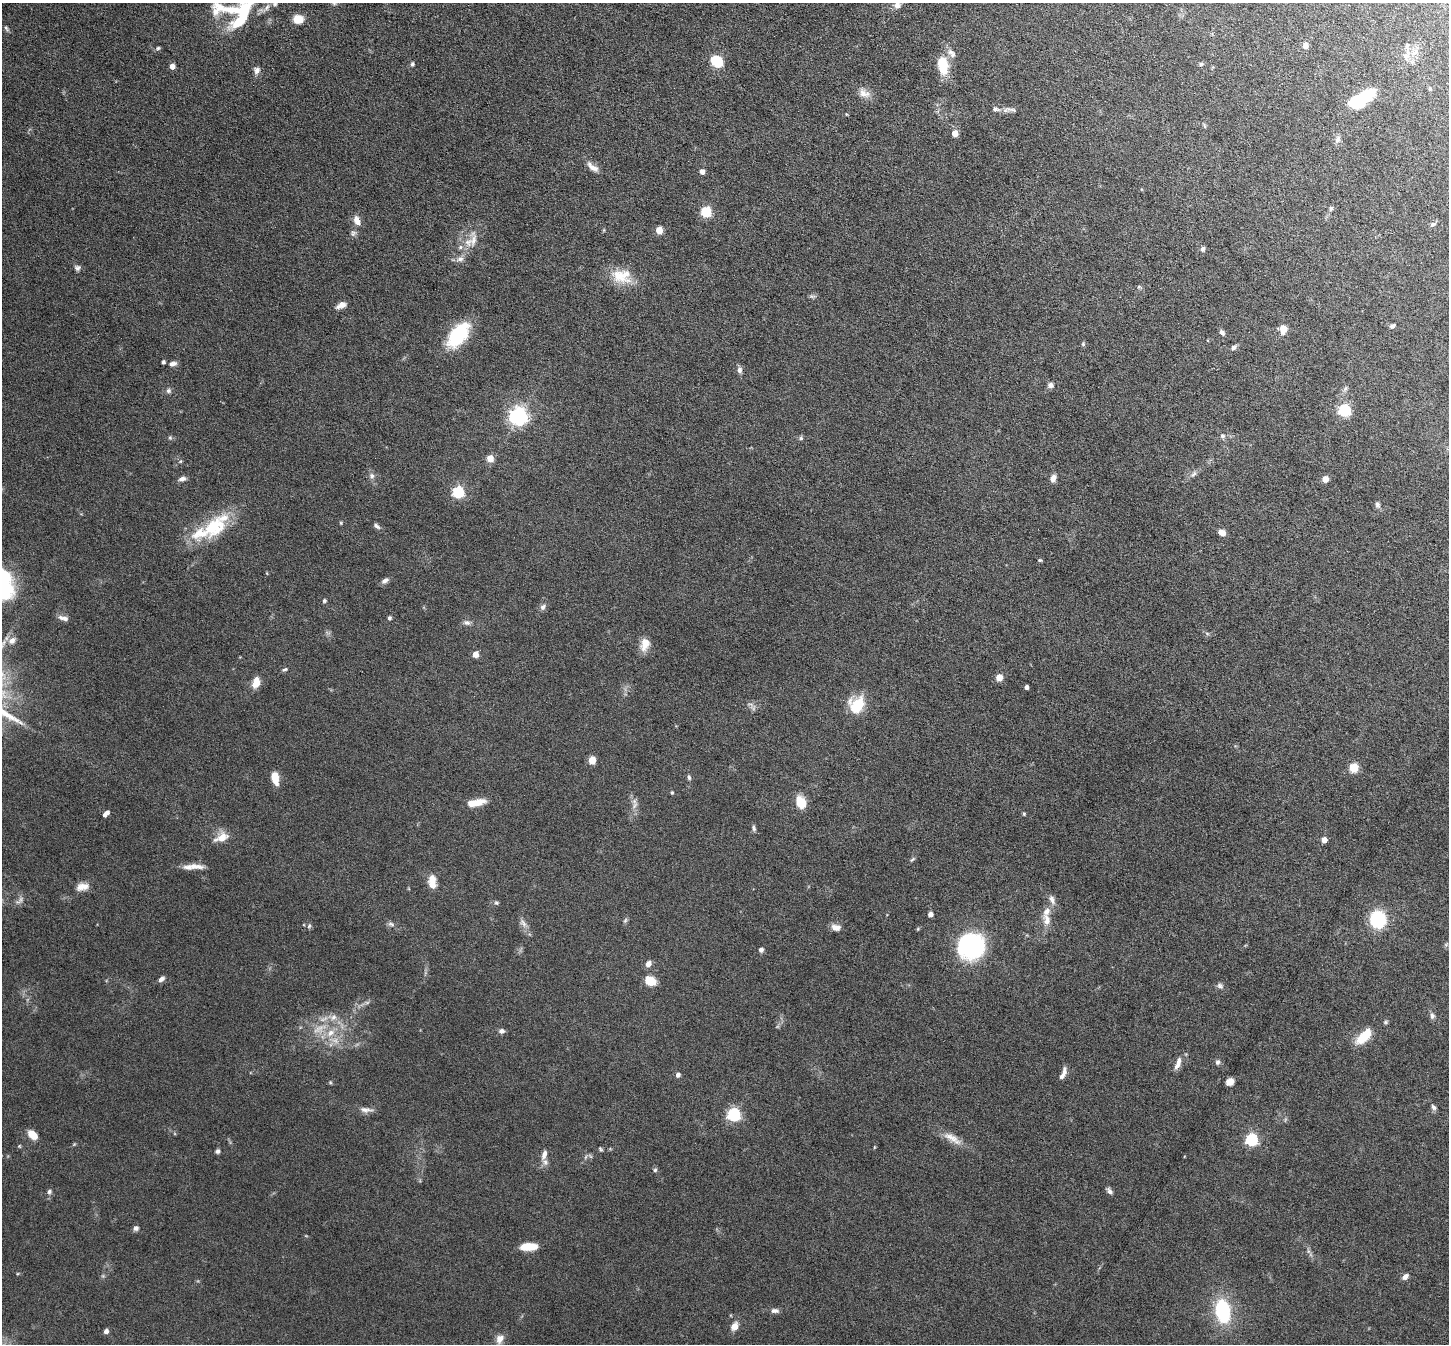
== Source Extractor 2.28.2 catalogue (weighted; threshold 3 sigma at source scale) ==
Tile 10 of 4 x 4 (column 2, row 3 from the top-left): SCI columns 1449-2895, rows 1490-2831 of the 5791 x 5800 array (HDU 1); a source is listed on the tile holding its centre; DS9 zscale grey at full resolution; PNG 1451 x 1346 px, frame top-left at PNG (2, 3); no overlay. Nothing masked; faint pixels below the display range render black.
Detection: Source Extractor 2.28.2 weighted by HDU 2 'WHT'; one run over the whole footprint, this tile lists its part. Background 0.102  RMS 0.0046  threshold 0.0189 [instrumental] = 3 sigma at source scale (4.09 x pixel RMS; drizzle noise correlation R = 1.36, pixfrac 0.8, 0.05/0.05 arcsec/px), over >= 5 px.
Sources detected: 174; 3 too faint to see at this stretch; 3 inside a brighter object's white glare — not listed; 18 inside a brighter listed object's ellipse — not listed separately; the other 150 listed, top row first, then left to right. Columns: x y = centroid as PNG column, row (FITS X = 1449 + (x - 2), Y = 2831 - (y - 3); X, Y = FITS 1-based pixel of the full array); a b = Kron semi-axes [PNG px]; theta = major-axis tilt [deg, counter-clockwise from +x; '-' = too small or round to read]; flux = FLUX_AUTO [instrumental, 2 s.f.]
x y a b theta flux
897 5 10 8 57 2.4
230 10 72 33 -25 34
298 19 10 8 -7 5.8
6 28 8 4 -60 0.77
1305 45 5 5 - 3.2
158 48 6 5 - 0.71
951 53 15 8 -44 2.5
1406 56 13 10 64 3.6
717 61 12 10 -33 11
412 64 6 5 - 0.81
1201 64 6 5 - 0.8
172 66 5 4 - 2.9
943 66 20 11 -80 12
257 70 9 8 - 1.9
864 93 18 10 -27 3.8
1367 95 27 12 41 16
1011 109 18 6 -3 2.1
846 114 4 3 - 0.34
955 133 5 5 - 4.9
1338 139 10 7 74 1.8
592 167 17 7 -37 3
702 172 6 5 - 1.8
1331 208 6 5 - 0.84
706 212 6 5 - 34
357 221 12 7 -66 3.5
1433 224 9 5 21 0.96
659 230 5 5 - 8.2
353 233 9 7 62 1.3
468 242 13 11 -88 4.4
1203 249 7 6 - 1.1
460 259 10 7 17 1.9
77 268 8 7 - 1.3
619 276 33 16 -30 11
1139 287 6 4 -18 0.57
812 296 10 4 0 0.85
341 305 11 6 26 2.7
1392 326 7 5 27 1
1283 329 9 8 - 4.1
1222 332 7 5 -55 1.4
458 335 25 13 53 32
1083 344 6 5 - 0.69
1234 347 8 6 36 1.2
163 362 4 3 - 0.96
173 364 9 6 13 1.7
739 370 9 6 88 1.6
1050 385 7 6 - 1.8
1345 389 9 4 54 1
168 391 7 7 - 1.1
1344 410 6 6 - 59
518 416 7 6 - 190
1222 436 7 6 - 1.3
170 437 6 5 - 0.68
801 438 5 5 - 0.79
490 458 5 5 - 7.3
181 461 5 3 - 0.43
1194 474 11 6 48 1.5
372 476 8 7 - 1.4
1053 478 10 6 75 2.1
182 479 8 5 16 1.8
1325 479 5 5 - 4.7
458 492 6 5 - 49
1377 505 8 7 - 1.2
341 523 5 3 - 0.42
377 526 10 5 -39 1.2
214 527 31 23 37 22
1222 533 8 6 -17 3.1
1040 560 5 4 - 0.52
385 581 10 6 31 1.5
324 601 5 5 - 0.68
543 607 8 6 51 1.4
63 618 15 6 -15 2
389 618 4 4 - 0.85
467 623 10 6 -18 1.5
1207 633 6 4 -20 0.67
12 640 12 8 36 2.8
645 644 17 10 73 4.8
475 654 5 4 - 5.1
285 669 7 4 19 0.68
999 677 5 5 - 7.7
256 683 13 8 58 4.1
1026 687 4 4 - 1.6
857 705 20 17 47 12
592 760 6 5 - 6.6
1353 768 5 5 - 21
689 777 7 5 -85 0.81
275 778 12 6 -77 6.8
672 793 4 4 - 0.45
476 802 19 7 11 7
801 802 12 8 -67 8.9
635 805 10 4 60 1.4
1024 814 4 4 - 0.46
104 815 4 4 - 1.4
754 828 8 5 -79 0.93
222 837 19 10 25 5.2
1324 840 5 4 - 4.1
913 859 8 4 35 0.68
195 866 22 7 -7 3.6
432 879 12 11 - 3.5
82 887 17 9 11 3.9
1052 900 14 7 -60 2.3
496 903 6 5 - 0.72
930 914 4 4 - 2.6
1378 919 12 11 - 32
625 920 7 5 68 0.79
1047 920 17 10 -85 4.4
523 923 12 7 -47 2
391 924 10 5 -19 1.2
309 926 7 4 64 0.73
836 927 12 7 -9 2.7
971 946 22 19 6 72
761 950 5 5 - 1.3
648 964 7 6 - 2.4
161 979 9 5 36 1.4
650 981 8 6 -25 11
1220 986 9 6 -41 1.3
367 1002 7 4 1 0.83
1432 1016 8 7 - 1.3
333 1017 10 9 - 2.8
1385 1022 6 5 - 0.66
502 1031 7 6 - 1.4
331 1033 12 9 37 4.4
1364 1036 19 8 47 12
1178 1061 13 7 85 2.2
1218 1062 7 6 - 1.1
1063 1074 14 5 67 2.5
678 1075 5 4 - 1.6
330 1082 5 3 - 0.41
1230 1082 8 6 30 2.7
1433 1107 8 5 -57 1.2
366 1110 17 7 -3 2.5
734 1114 6 6 - 70
33 1135 10 6 -43 6.4
952 1138 30 9 -31 5.6
1251 1139 6 5 - 54
19 1146 5 4 - 0.42
600 1149 6 4 -46 0.57
218 1151 6 5 - 0.98
544 1154 12 6 72 2.5
655 1170 6 5 - 0.8
1110 1191 9 5 -55 1.3
49 1192 7 6 - 1
136 1228 6 6 - 1.4
529 1247 16 7 2 8
1308 1251 7 4 -71 0.94
1405 1277 8 6 41 1.7
775 1311 10 6 -3 1.6
1223 1311 27 16 -82 27
734 1326 8 7 - 3.7
106 1331 4 4 - 2
500 1339 13 10 63 3.2
Isophote crosses this tile's border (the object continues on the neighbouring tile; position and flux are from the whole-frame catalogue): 2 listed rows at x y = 897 5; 230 10